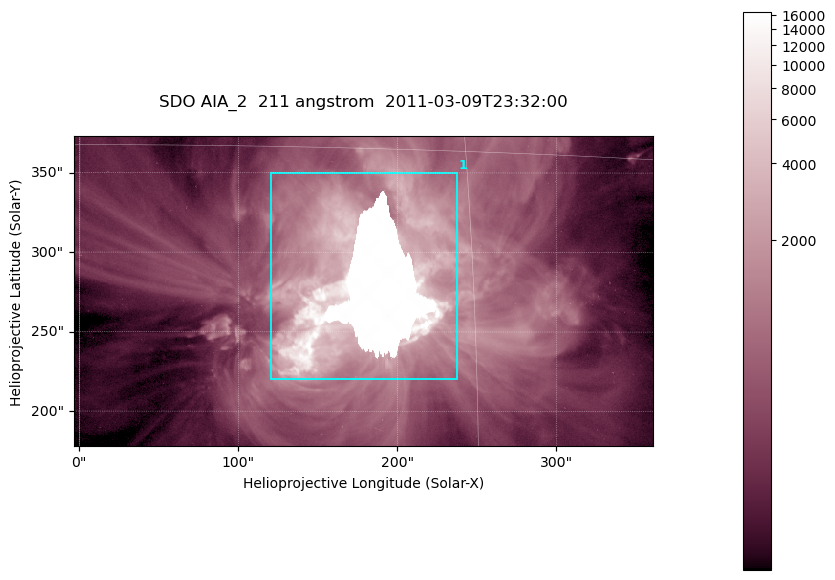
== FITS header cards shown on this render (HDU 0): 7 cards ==
TELESCOP= 'SDO     '           /
INSTRUME= 'AIA_2   '           /
WAVELNTH=                  211 /
WAVEUNIT= 'angstrom'           /
DATE-OBS= '2011-03-09T23:32:00.62' /
CTYPE1  = 'HPLN-TAN'           /
CTYPE2  = 'HPLT-TAN'           /

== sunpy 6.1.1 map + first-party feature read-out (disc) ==
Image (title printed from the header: SDO AIA_2  211 angstrom  2011-03-09T23:32:00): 606 x 324 px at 0.601 arcsec/px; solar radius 967 arcsec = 1609 px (partial field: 2.4% of the solar disc is inside the frame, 100% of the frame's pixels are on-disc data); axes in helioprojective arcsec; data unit not stated in the header (colour bar unlabelled)
Pointing: header CRPIX1/2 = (2040.79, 2040.71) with CRVAL1/2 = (0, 0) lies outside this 606 x 324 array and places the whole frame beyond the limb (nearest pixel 1.39 R_sun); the SolarSoft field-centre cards XCEN/YCEN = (178.4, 275.7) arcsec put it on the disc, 1861 arcsec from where CRPIX/CRVAL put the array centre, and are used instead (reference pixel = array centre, CRVAL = XCEN/YCEN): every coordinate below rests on XCEN/YCEN
Orientation: roll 0.0565 deg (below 1 deg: not rotated)
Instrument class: DISC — disc imager (sunpy class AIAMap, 211 A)
Bright regions (active regions / flare kernels): reference = the on-disc median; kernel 5 px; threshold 5 sigma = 2112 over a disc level ~498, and >= 1.15x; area >= 196 px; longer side >= 4 px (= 2.4 arcsec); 1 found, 1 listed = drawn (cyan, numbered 1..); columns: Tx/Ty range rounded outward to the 2 arcsec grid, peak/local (2 s.f.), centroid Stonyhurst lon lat
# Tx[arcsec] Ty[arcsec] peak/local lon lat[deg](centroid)
1 120..238 220..350 33 +11 +10